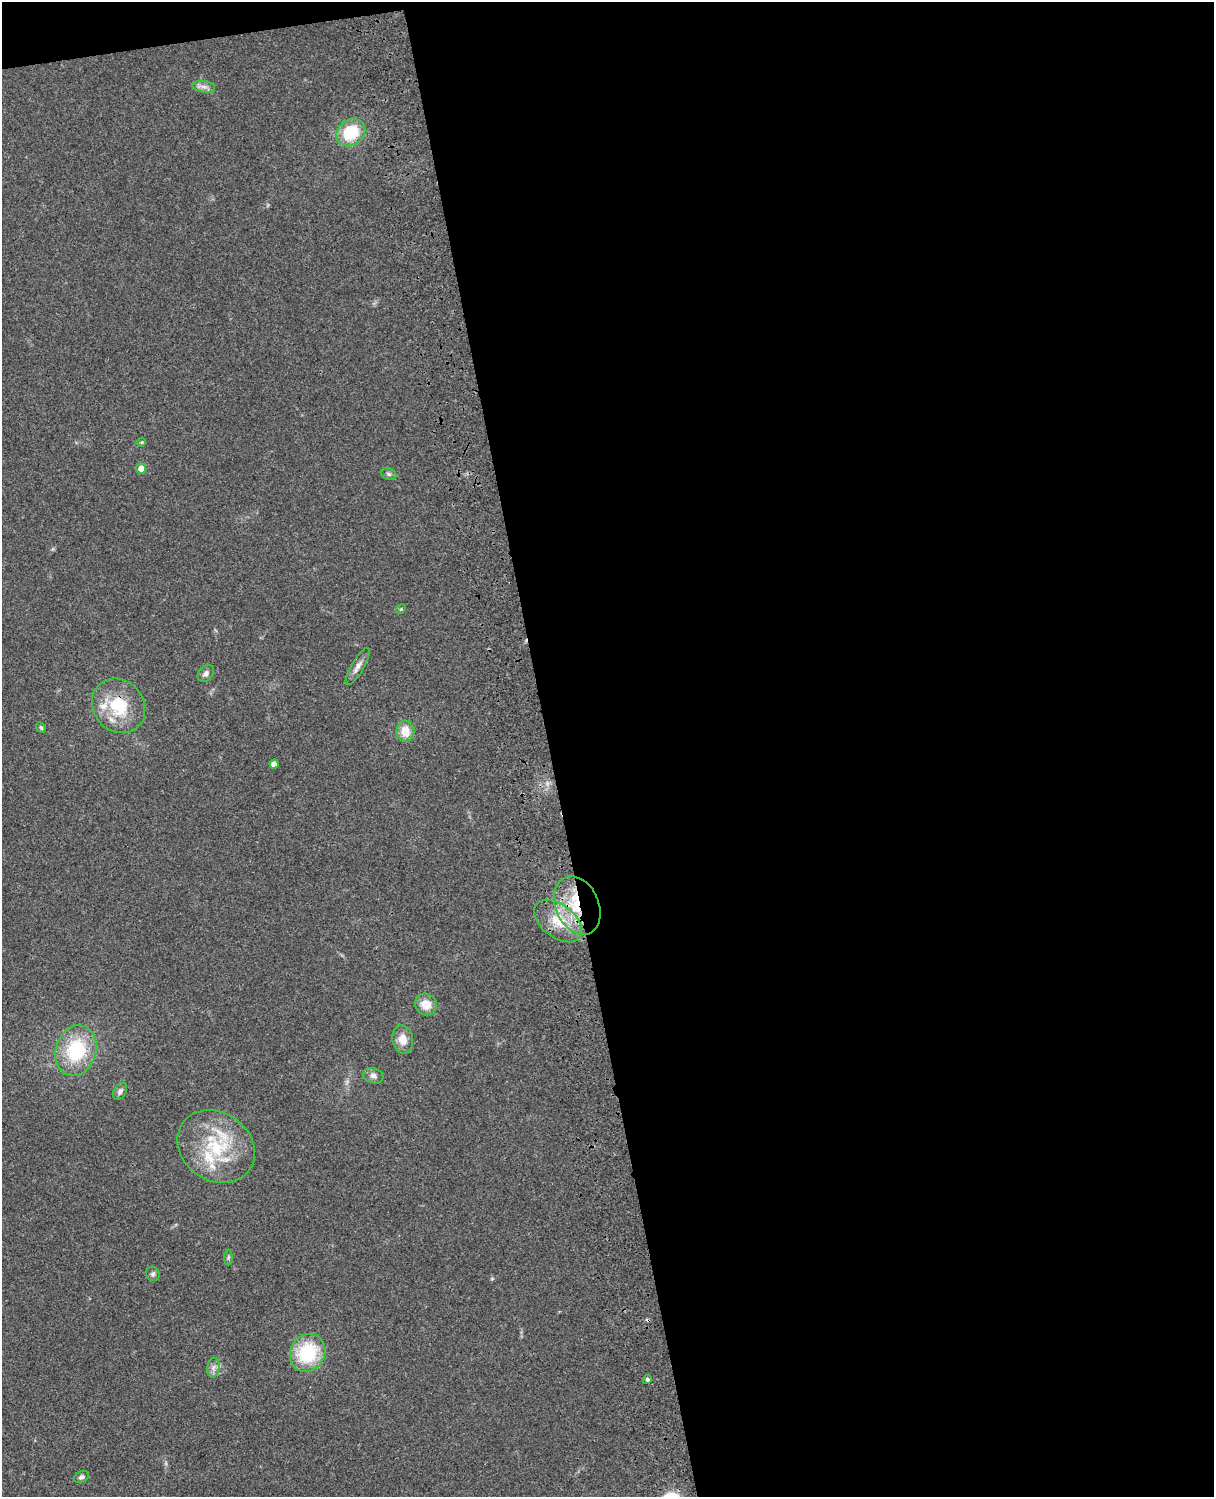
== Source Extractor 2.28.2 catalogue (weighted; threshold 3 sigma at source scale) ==
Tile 4 of 4 x 3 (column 4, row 1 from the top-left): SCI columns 3756-4967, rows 3268-4762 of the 5085 x 4926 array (HDU 1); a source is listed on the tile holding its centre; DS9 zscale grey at full resolution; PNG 1216 x 1499 px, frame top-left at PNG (2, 2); each listed source drawn as its Kron ellipse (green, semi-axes under 4 px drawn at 4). Shown black and unused: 56% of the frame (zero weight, under 3 of 4 exposures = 6% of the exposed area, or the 3 px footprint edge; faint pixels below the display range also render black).
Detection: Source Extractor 2.28.2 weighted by HDU 2 'WHT'; one run over the whole footprint, this tile lists its part. Background 0.107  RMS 0.0065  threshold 0.0291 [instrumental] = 3 sigma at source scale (4.5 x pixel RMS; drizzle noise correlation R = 1.50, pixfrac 1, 0.05/0.05 arcsec/px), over >= 5 px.
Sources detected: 30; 1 cosmic-ray / hot-pixel residue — neither listed nor drawn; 3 inside a brighter listed object's ellipse — not listed separately; the other 26 listed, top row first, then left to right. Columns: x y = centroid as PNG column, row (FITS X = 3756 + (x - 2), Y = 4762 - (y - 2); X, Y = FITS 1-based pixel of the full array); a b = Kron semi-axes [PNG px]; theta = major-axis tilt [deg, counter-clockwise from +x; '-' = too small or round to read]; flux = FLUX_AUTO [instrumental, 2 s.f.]
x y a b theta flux
204 87 11 6 -7 2.8
351 132 15 13 39 26
141 442 4 4 - 0.7
141 468 5 5 - 5.6
389 474 8 5 -18 1.6
401 609 5 4 - 0.73
358 666 21 6 60 4.1
206 674 9 7 46 2.5
119 706 29 25 -50 32
41 728 6 4 -61 1
405 731 10 9 - 11
274 764 4 4 - 4.3
577 906 30 21 -67 38
558 921 27 16 -38 19
426 1004 11 10 - 9.3
403 1039 14 10 -80 8.4
76 1051 25 20 73 41
373 1076 10 7 -18 2.9
120 1091 9 6 59 2.1
216 1146 41 34 -34 49
228 1257 8 4 90 0.98
153 1274 7 6 - 1.5
308 1353 19 17 58 39
213 1368 10 6 83 2.9
647 1379 4 4 - 1.3
81 1477 8 5 27 1.9
Overlapping masked pixels (flux is a lower limit): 2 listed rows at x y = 119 706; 577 906